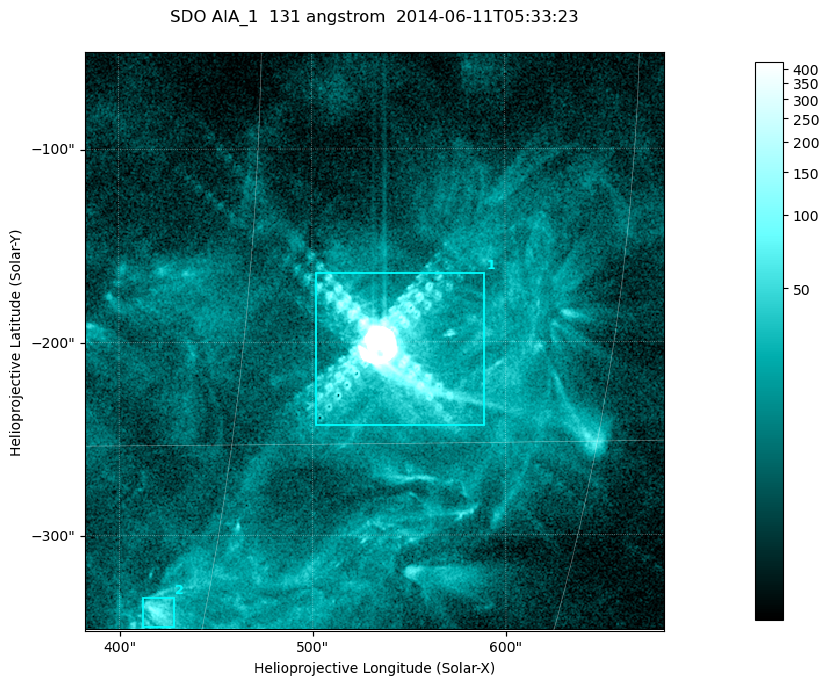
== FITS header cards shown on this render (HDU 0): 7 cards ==
TELESCOP= 'SDO     '           /
INSTRUME= 'AIA_1   '           /
WAVELNTH=                  131 /
WAVEUNIT= 'angstrom'           /
DATE-OBS= '2014-06-11T05:33:23.79' /
CTYPE1  = 'HPLN-TAN'           /
CTYPE2  = 'HPLT-TAN'           /

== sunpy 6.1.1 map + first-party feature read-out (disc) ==
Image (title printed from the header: SDO AIA_1  131 angstrom  2014-06-11T05:33:23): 499 x 499 px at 0.601 arcsec/px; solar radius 945 arcsec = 1573 px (partial field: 3.2% of the solar disc is inside the frame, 100% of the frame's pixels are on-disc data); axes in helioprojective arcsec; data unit not stated in the header (colour bar unlabelled)
Orientation: roll -0.139 deg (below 1 deg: not rotated)
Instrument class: DISC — disc imager (sunpy class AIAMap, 131 A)
Bright regions (active regions / flare kernels): reference = the on-disc median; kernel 5 px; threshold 5 sigma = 32.3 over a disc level ~7.59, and >= 1.15x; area >= 249 px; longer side >= 6 px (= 3.6 arcsec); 2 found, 2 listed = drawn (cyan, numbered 1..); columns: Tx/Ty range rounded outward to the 2 arcsec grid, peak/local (2 s.f.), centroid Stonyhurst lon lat
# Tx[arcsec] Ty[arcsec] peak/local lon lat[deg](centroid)
1 502..590 -244..-164 1614 +36 -12
2 412..428 -348..-332 13 +28 -21